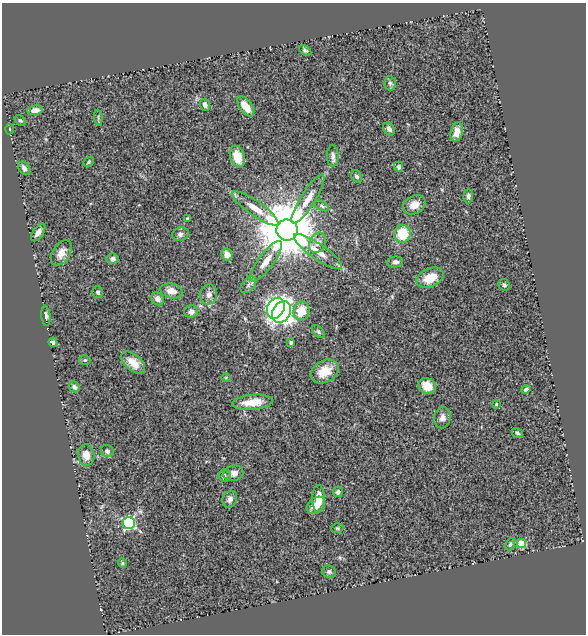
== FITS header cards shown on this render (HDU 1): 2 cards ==
NAXIS1  =                  584
NAXIS2  =                  632

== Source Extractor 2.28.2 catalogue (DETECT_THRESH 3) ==
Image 584 x 632 px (HDU 1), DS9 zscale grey, 1 PNG px = 1 image px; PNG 588 x 636 px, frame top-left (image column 1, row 632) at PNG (2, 3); each listed source drawn as its Kron ellipse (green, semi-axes under 4 px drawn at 4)
Background 0.445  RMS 0.052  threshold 0.155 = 3 sigma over >= 5 px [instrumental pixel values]
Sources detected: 73; all 73 listed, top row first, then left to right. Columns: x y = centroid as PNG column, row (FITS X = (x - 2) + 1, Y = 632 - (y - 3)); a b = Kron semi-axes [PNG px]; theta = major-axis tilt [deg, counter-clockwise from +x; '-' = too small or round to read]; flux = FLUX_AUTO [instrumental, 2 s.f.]
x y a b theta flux
305 50 7 4 -32 6.3
390 83 7 6 - 7.3
205 105 6 5 - 12
246 106 12 6 -53 51
35 110 8 5 9 19
98 118 8 3 -85 4.8
20 120 6 4 -45 5.4
9 129 5 3 - 2.9
389 129 7 5 -57 13
457 132 9 6 74 28
333 156 11 6 -89 14
237 157 11 7 -71 55
89 162 6 4 44 5
399 167 5 4 - 9.2
24 168 7 5 -52 15
357 176 6 5 - 8.8
468 196 7 5 89 9.3
308 199 28 7 58 46
414 205 12 9 27 33
322 206 8 4 -28 6.3
255 208 28 7 -35 51
187 218 3 2 - 2.9
287 230 10 10 - 32000
38 232 10 5 55 18
180 234 8 6 17 13
402 234 9 8 - 96
318 243 10 8 61 21
318 252 29 7 -35 54
61 253 14 8 58 33
227 255 6 5 - 26
113 259 6 5 - 13
266 261 24 7 54 42
395 262 8 5 5 11
430 278 14 9 25 59
248 285 10 6 49 11
504 285 6 5 - 7.7
171 291 11 7 -12 32
98 292 6 5 - 7.5
209 294 10 8 80 20
158 299 7 6 - 18
276 308 11 8 62 600
301 311 9 8 - 69
191 312 7 6 - 19
282 312 11 8 59 1200
46 316 10 4 -83 10
318 332 8 5 -46 6.4
53 342 4 4 - 7.3
291 342 4 4 - 5.9
85 360 5 4 - 5.3
133 363 14 7 -41 55
325 371 15 10 31 67
226 378 4 4 - 3.3
427 386 9 7 -32 35
74 387 6 5 - 11
526 389 5 3 - 6.6
253 402 20 7 5 64
496 404 3 3 - 4.9
442 418 11 8 79 19
517 433 6 5 - 6.6
107 451 6 6 - 11
86 455 10 8 -81 34
234 473 10 7 12 17
225 475 6 6 - 7.2
338 492 5 5 - 9
230 499 9 7 62 13
318 499 14 6 -90 53
316 505 10 7 39 36
129 523 6 6 - 430
337 528 6 4 19 5.2
510 544 6 4 70 6.5
521 544 5 4 - 110
122 563 5 4 - 3.9
329 572 7 6 - 8.6